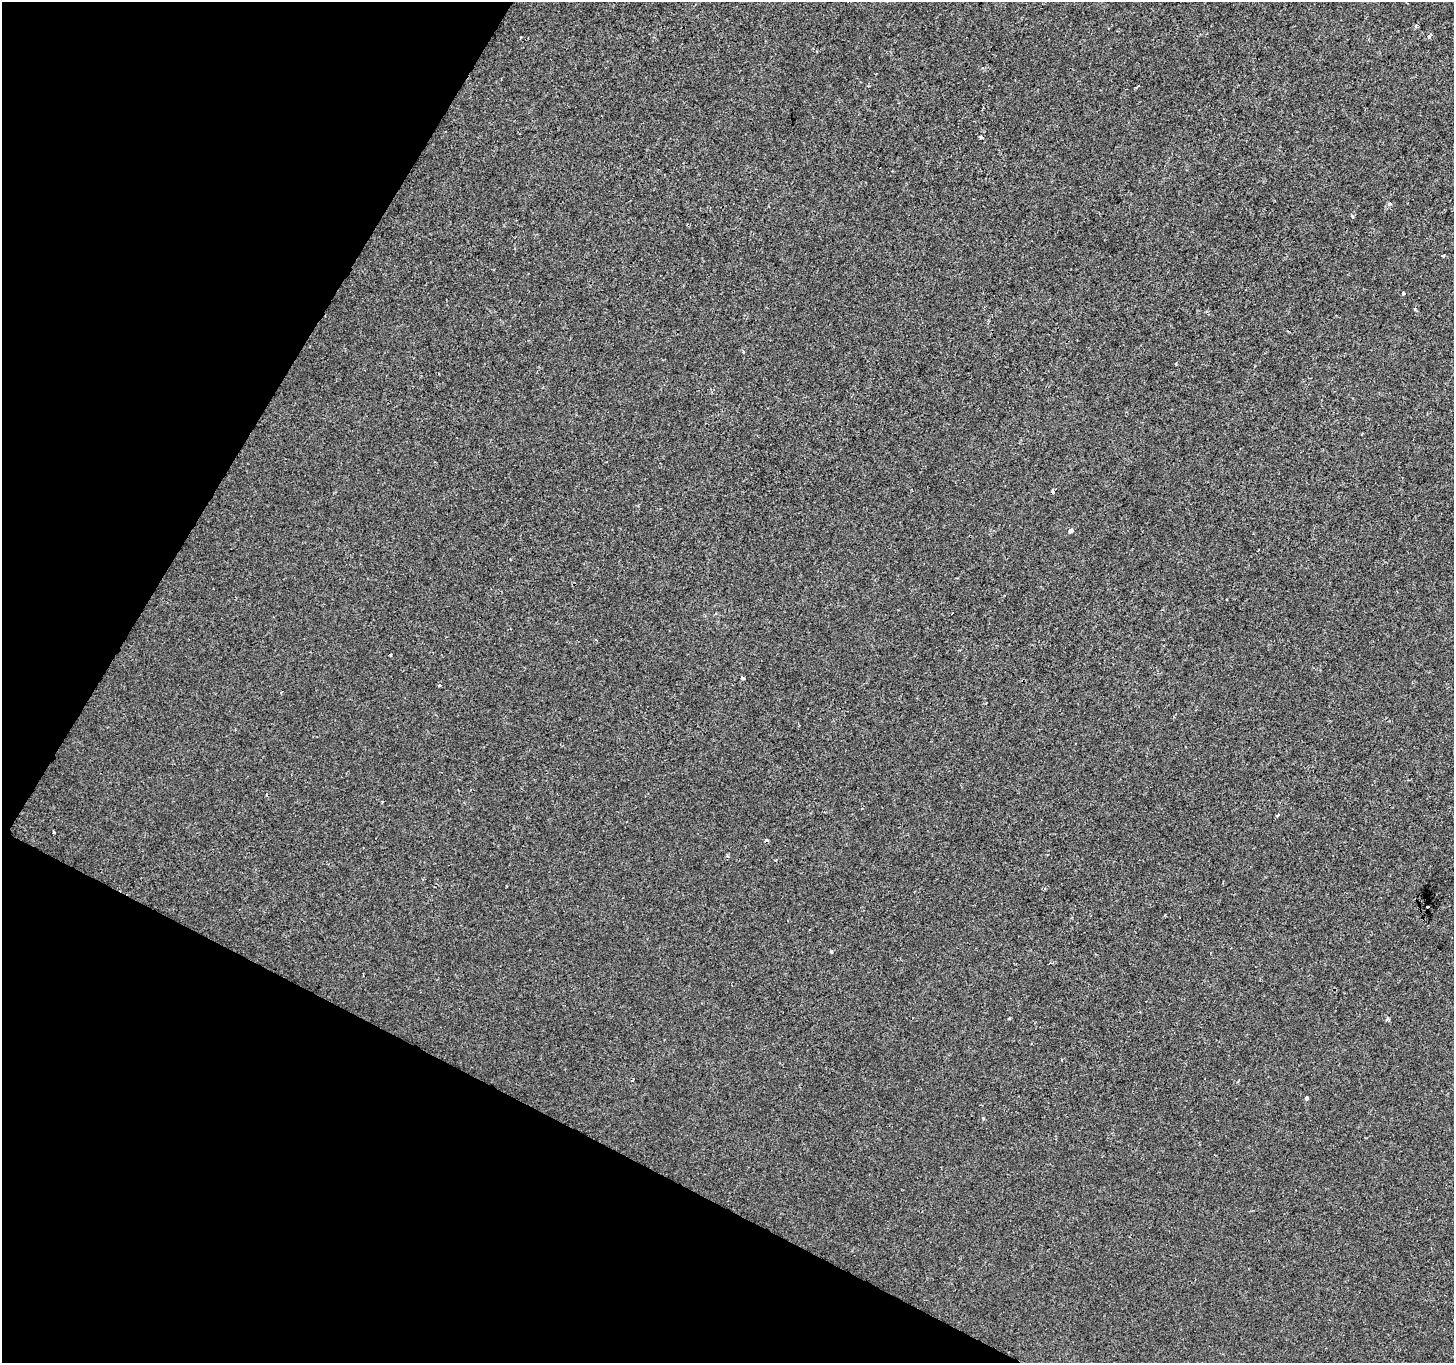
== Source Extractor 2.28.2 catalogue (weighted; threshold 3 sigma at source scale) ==
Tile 9 of 4 x 4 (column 1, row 3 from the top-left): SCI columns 10-1461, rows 1624-2984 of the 5815 x 5902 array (HDU 1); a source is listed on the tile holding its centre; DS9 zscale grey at full resolution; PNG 1456 x 1365 px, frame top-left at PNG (2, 2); no overlay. Shown black and unused: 25% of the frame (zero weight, under 2 of 3 exposures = <1% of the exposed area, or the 3 px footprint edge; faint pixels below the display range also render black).
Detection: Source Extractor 2.28.2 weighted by HDU 2 'WHT'; one run over the whole footprint, this tile lists its part. Background 2.39e-05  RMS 0.0027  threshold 0.0123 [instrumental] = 3 sigma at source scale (4.5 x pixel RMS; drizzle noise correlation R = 1.50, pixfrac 1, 0.0396/0.0396 arcsec/px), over >= 5 px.
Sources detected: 23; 4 cosmic-ray / hot-pixel residue — not listed; the other 19 listed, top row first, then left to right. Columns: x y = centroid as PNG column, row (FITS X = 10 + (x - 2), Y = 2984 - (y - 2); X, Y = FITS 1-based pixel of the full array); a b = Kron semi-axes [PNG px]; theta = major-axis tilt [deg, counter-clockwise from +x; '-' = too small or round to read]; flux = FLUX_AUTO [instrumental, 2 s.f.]
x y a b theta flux
1416 26 5 5 - 0.44
1429 36 4 3 - 2
981 137 3 3 - 0.88
1389 204 6 5 - 0.51
1352 216 5 3 - 0.32
1403 293 4 4 - 0.55
1053 492 4 3 - 1.4
1071 531 4 3 - 3.6
390 655 3 2 - 0.33
743 678 3 3 - 0.86
439 685 3 3 - 0.44
382 802 3 2 - 0.28
1277 815 4 3 - 0.71
53 832 3 3 - 0.78
831 951 4 3 - 0.57
1009 1018 3 3 - 0.35
1387 1019 5 4 - 0.44
1307 1098 4 3 - 0.97
983 1118 5 3 - 0.28